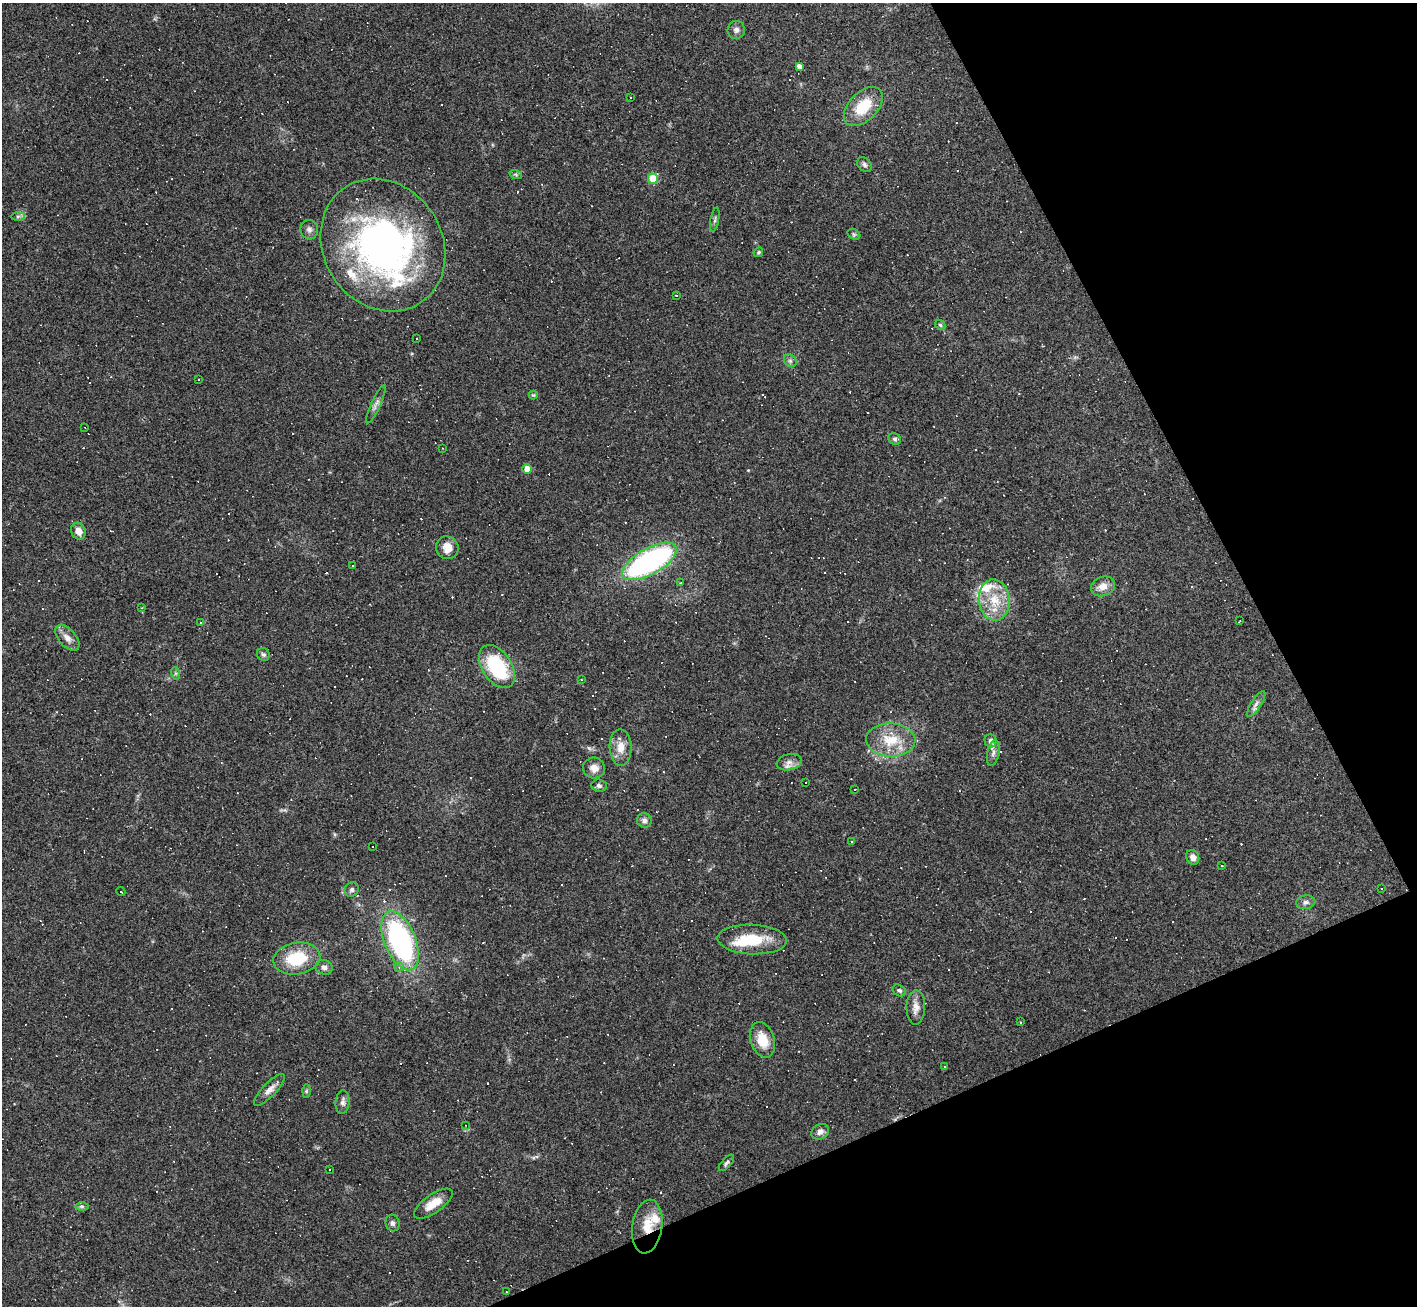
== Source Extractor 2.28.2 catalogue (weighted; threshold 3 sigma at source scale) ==
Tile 12 of 4 x 4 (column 4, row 3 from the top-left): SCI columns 4247-5661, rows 1455-2758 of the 5661 x 5650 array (HDU 1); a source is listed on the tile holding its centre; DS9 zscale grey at full resolution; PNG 1419 x 1308 px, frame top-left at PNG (2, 3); each listed source drawn as its Kron ellipse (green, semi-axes under 4 px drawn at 4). Shown black and unused: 22% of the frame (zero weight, under 3 of 4 exposures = <1% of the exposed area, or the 3 px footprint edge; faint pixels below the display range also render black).
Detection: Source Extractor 2.28.2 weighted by HDU 2 'WHT'; one run over the whole footprint, this tile lists its part. Background 0.0685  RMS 0.0052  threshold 0.0234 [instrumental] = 3 sigma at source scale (4.5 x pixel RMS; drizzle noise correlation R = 1.50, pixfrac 1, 0.05/0.05 arcsec/px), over >= 5 px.
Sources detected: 153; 1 inside a brighter object's white glare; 67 cosmic-ray / hot-pixel residue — neither listed nor drawn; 5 inside a brighter listed object's ellipse — not listed separately; the other 80 listed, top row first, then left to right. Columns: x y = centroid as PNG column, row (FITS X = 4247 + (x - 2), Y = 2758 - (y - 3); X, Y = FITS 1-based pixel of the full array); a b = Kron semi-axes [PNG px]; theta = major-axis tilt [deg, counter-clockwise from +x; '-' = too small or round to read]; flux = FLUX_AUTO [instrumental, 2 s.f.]
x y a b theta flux
736 30 9 8 - 2
799 66 4 4 - 2.2
630 97 3 2 - 0.76
863 106 23 14 45 16
864 164 8 6 -47 1.3
516 175 6 4 -20 0.79
653 179 5 5 - 16
18 216 7 4 1 1
715 220 12 3 79 1.1
309 230 10 8 -76 2.1
854 234 7 5 -30 0.84
383 245 69 59 -57 210
758 252 5 4 - 0.74
676 295 3 3 - 3.4
940 325 6 4 -45 0.75
416 338 3 2 - 0.56
790 361 7 5 -45 1.2
198 379 3 2 - 0.52
533 395 4 4 - 0.51
376 404 21 4 65 2.3
85 428 2 2 - 0.26
895 439 6 5 - 1.1
442 448 3 2 - 0.34
527 469 5 4 - 6.3
78 531 8 7 - 4.1
447 548 12 11 - 5.7
649 561 30 13 30 110
353 566 3 2 - 0.75
680 583 3 2 - 0.43
1103 586 12 9 22 4.7
994 600 21 15 -84 14
142 608 3 3 - 0.4
1240 621 3 2 - 0.46
201 622 3 3 - 0.46
67 638 15 8 -48 3.9
263 654 7 6 - 1.2
497 667 24 14 -57 36
175 673 6 4 -71 0.82
581 680 3 2 - 0.41
1256 704 15 5 58 2.1
891 740 25 16 -2 15
990 741 7 6 - 2.2
621 747 18 11 -89 6.3
993 753 13 6 78 2.4
789 762 13 8 13 3
594 768 11 10 - 4.3
806 782 3 3 - 1.4
599 785 7 6 - 1.4
855 789 2 2 - 0.39
644 820 7 7 - 2.1
851 841 4 3 - 0.55
373 847 3 3 - 8.5
1193 857 7 6 - 2.8
1222 866 3 2 - 0.53
1382 889 2 2 - 0.45
352 890 7 6 - 1.3
121 892 5 3 - 2
1306 902 9 7 9 1.8
752 939 35 15 -2 19
400 941 31 15 -68 100
297 958 24 16 10 21
324 967 9 7 -17 2.3
399 967 4 4 - 0.94
899 990 7 5 -31 1.3
916 1007 17 9 89 4.2
1020 1022 3 2 - 0.64
762 1040 18 12 -72 9.9
944 1066 3 3 - 0.97
269 1090 21 6 46 3.8
306 1091 6 4 88 0.82
343 1102 12 7 84 2.2
465 1125 3 2 - 0.45
820 1132 9 7 34 2.6
727 1163 10 4 48 1.3
329 1170 3 2 - 0.37
433 1204 22 9 35 7.4
82 1206 7 4 0 1
393 1223 8 7 - 1.5
647 1226 27 15 82 12
506 1292 2 2 - 0.33
Overlapping masked pixels (flux is a lower limit): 1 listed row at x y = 647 1226